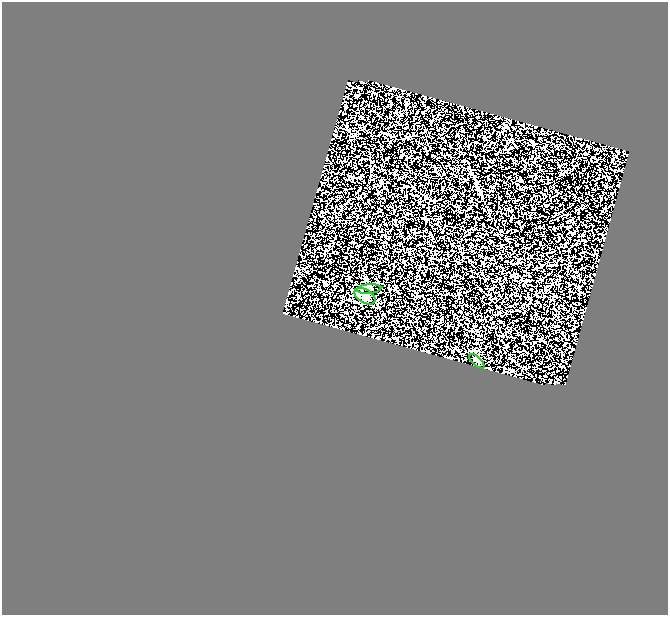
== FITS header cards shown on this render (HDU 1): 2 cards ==
NAXIS1  =                  666
NAXIS2  =                  613

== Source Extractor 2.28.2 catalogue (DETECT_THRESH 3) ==
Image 666 x 613 px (HDU 1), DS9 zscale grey, 1 PNG px = 1 image px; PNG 670 x 617 px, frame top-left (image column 1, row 613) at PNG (2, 2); each listed source drawn as its Kron ellipse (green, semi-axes under 4 px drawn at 4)
Background 1.36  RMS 3.7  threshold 11.1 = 3 sigma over >= 5 px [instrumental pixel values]
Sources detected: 3; all 3 listed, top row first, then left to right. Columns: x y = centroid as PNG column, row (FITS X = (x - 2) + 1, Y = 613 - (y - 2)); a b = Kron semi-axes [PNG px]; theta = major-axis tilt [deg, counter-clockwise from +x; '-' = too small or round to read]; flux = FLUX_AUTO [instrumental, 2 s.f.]
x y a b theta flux
369 289 12 5 5 690
365 296 11 6 -31 1000
477 361 9 3 -42 360